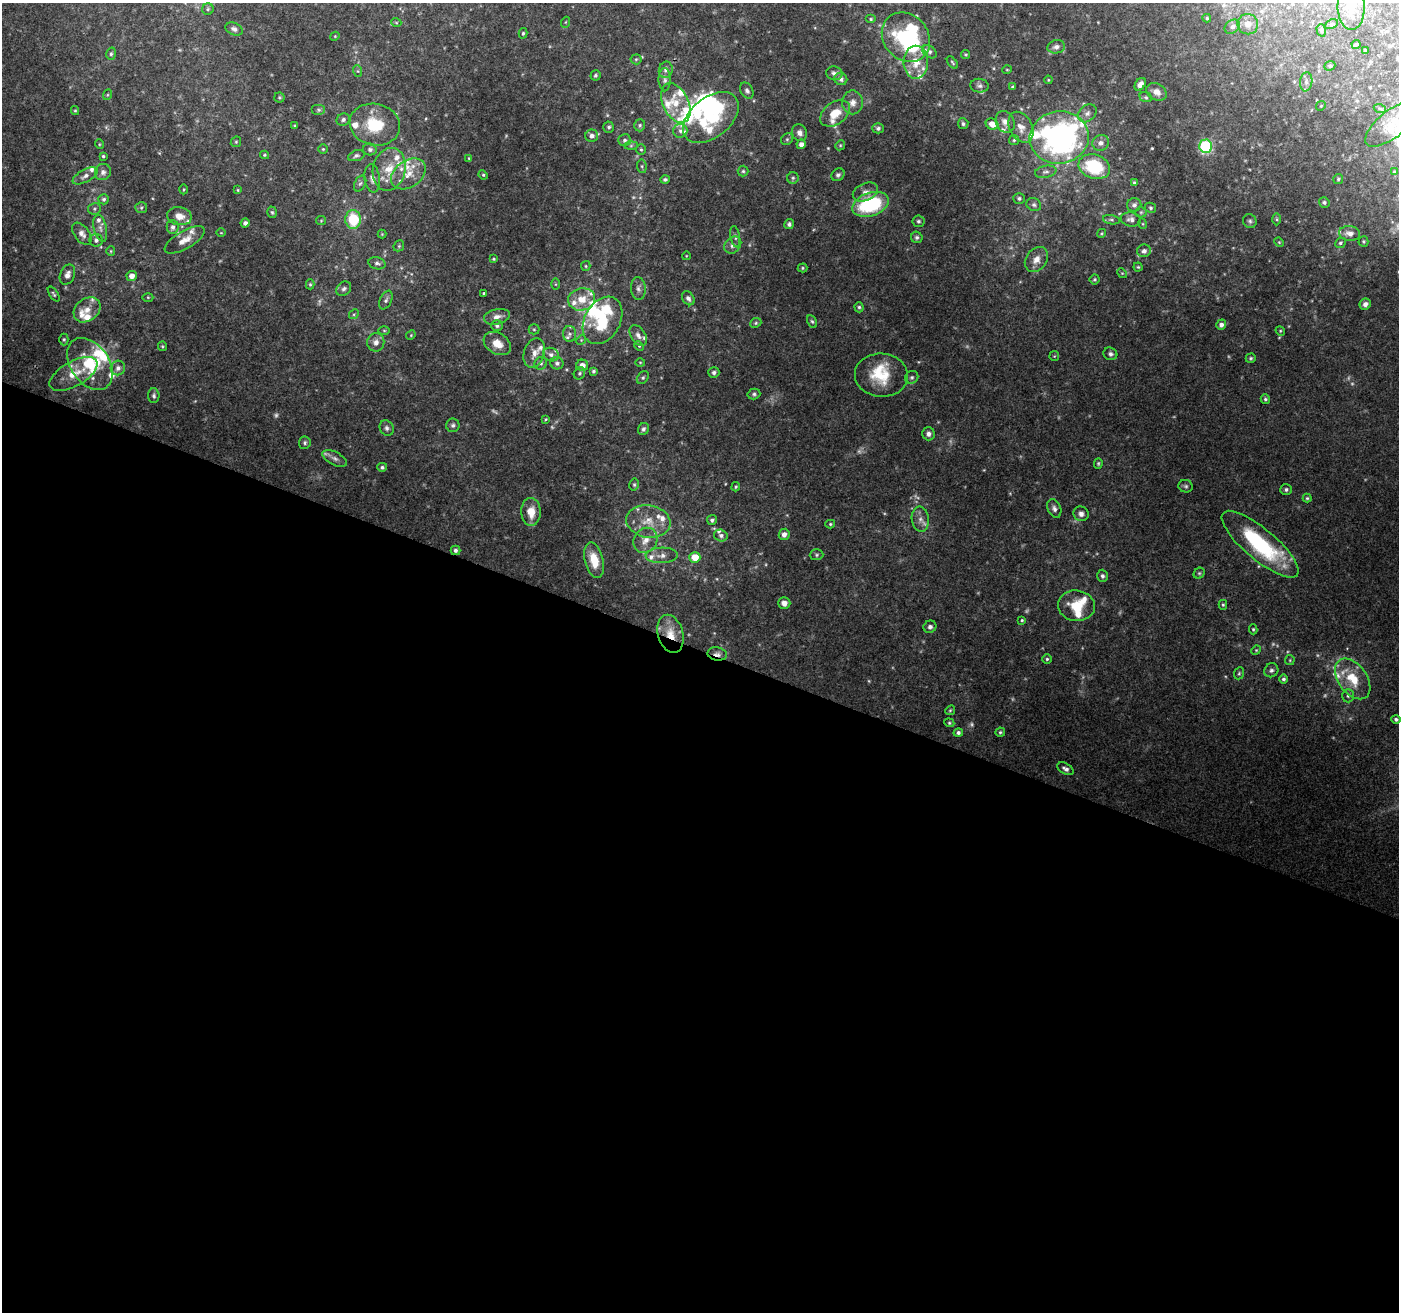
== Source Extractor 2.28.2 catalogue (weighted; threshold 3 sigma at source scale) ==
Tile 14 of 4 x 4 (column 2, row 4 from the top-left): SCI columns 1410-2806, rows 276-1585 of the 5600 x 5726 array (HDU 1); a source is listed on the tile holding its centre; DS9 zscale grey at full resolution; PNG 1401 x 1314 px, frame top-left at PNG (2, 3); each listed source drawn as its Kron ellipse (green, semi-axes under 4 px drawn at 4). Shown black and unused: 51% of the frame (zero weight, under 3 of 4 exposures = <1% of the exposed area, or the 3 px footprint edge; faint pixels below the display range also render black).
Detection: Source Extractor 2.28.2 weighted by HDU 2 'WHT'; one run over the whole footprint, this tile lists its part. Background 0.128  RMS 0.006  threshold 0.027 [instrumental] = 3 sigma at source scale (4.5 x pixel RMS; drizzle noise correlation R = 1.50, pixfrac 1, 0.0396/0.0396 arcsec/px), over >= 5 px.
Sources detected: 340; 21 too faint to see at this stretch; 6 inside a brighter object's white glare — neither listed nor drawn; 53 inside a brighter listed object's ellipse — not listed separately; the other 260 listed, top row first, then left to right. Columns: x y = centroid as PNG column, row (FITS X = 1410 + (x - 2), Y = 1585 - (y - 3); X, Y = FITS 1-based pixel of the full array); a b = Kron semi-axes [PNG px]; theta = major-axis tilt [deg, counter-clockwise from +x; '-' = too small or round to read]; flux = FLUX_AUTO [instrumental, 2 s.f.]
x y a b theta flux
1351 6 23 13 -90 9.5
208 9 6 5 - 1.1
1207 18 4 3 - 0.81
871 19 5 4 - 0.93
396 22 5 3 - 0.54
566 22 5 3 - 0.56
1248 24 10 10 - 4.9
1332 24 7 4 26 0.89
1232 27 8 6 34 2.1
234 29 9 6 -23 2.2
1321 30 6 4 -73 0.92
523 33 5 4 - 0.92
335 36 5 3 - 0.53
906 37 26 22 -49 62
1356 44 4 3 - 1.2
1056 47 9 6 11 2.9
1365 51 3 3 - 0.79
930 52 8 5 -39 1.6
111 54 6 5 - 1.1
966 55 4 4 - 0.81
636 59 5 5 - 0.92
916 62 16 12 90 11
952 63 7 3 -50 0.82
1330 66 6 4 22 1
666 70 8 7 - 2.3
1007 70 5 3 - 0.55
358 71 6 4 -71 0.79
834 73 8 6 -10 2.1
595 75 5 5 - 1.1
841 79 6 6 - 2.5
665 80 12 6 -89 2.2
1048 80 4 3 - 0.57
1306 82 9 6 83 2.4
1140 84 7 5 54 2.8
979 86 9 7 -5 1.8
1012 87 3 3 - 0.78
747 91 8 6 -60 1.9
1157 92 11 8 -31 4.3
107 95 5 3 - 0.62
279 97 5 5 - 0.81
1146 97 6 5 - 1
852 102 12 10 90 4.2
676 103 21 13 -64 12
1321 106 5 4 - 0.71
1380 109 6 4 -19 0.77
75 110 4 4 - 0.68
319 110 7 5 0 1.1
835 113 17 11 37 11
1087 113 10 8 41 2.7
711 117 32 20 39 42
343 120 7 6 - 1.8
1005 122 11 9 -60 4.3
1393 123 33 13 38 14
963 124 5 5 - 1.4
992 124 6 5 - 5.4
375 125 25 21 -13 24
640 125 6 5 - 1.1
295 126 3 3 - 0.71
609 127 5 5 - 1.3
1021 127 16 11 -63 6.7
878 128 5 5 - 1.6
680 131 7 6 - 2
799 133 8 7 - 3
592 136 6 6 - 2.5
1059 137 29 26 8 200
787 139 6 5 - 1.2
625 140 6 5 - 1.5
1014 140 5 5 - 0.95
236 142 5 5 - 0.87
1101 143 8 7 - 3
99 144 5 3 - 0.51
801 144 5 4 - 3.3
840 145 5 4 - 0.73
631 146 7 4 1 1.1
1205 146 6 6 - 69
323 149 5 5 - 0.8
370 149 7 6 - 1.7
641 149 5 5 - 0.94
264 155 4 4 - 0.61
103 156 3 3 - 0.88
356 156 8 5 19 1.5
469 158 4 3 - 0.67
642 166 7 5 -84 1
1094 167 16 12 -19 36
389 169 21 16 77 15
743 171 5 5 - 1.1
103 172 8 8 - 2.6
1046 172 11 6 11 2.1
1394 172 4 4 - 0.68
408 174 19 13 35 10
483 175 5 4 - 0.76
838 175 7 6 - 1.5
85 176 14 6 28 3.2
372 178 14 7 -83 3.5
793 178 5 5 - 1.1
665 179 4 4 - 1.2
1338 179 5 5 - 0.86
360 183 8 5 61 1.4
1134 183 4 4 - 1.1
183 189 5 2 - 0.64
238 190 4 4 - 0.64
865 192 13 8 24 4
1019 198 6 5 - 1.3
104 199 5 5 - 1.3
1324 202 6 5 - 1.2
871 204 19 11 18 49
1034 205 7 6 - 1.6
1134 205 7 6 - 1.9
141 208 6 5 - 1.1
1151 208 6 5 - 1.1
94 209 6 5 - 1.2
272 212 6 4 -72 0.94
1141 212 5 5 - 0.9
179 216 12 9 -11 6
353 219 9 8 - 25
1131 219 10 7 -10 2.5
1277 219 6 4 -89 0.83
1111 220 8 4 -10 1
321 221 5 4 - 0.61
918 221 6 6 - 1.2
1250 221 7 6 - 1.4
245 223 4 4 - 2.1
789 224 5 4 - 1.5
1143 224 5 3 - 0.57
173 227 7 6 - 2.2
100 228 14 6 -76 3.1
221 233 4 3 - 0.45
1102 233 5 3 - 0.62
1350 233 10 7 -8 4.3
82 234 13 7 -52 3.6
382 234 4 4 - 0.58
735 237 11 4 -80 1.4
917 237 6 5 - 1.4
96 240 6 6 - 1.8
185 240 22 9 30 6.5
1363 241 5 5 - 0.98
1279 242 5 4 - 0.65
1340 243 5 5 - 1.1
733 245 9 7 45 2.7
399 246 6 5 - 0.85
111 251 5 4 - 0.7
1144 251 7 6 - 2.4
686 256 4 3 - 0.43
494 259 4 3 - 0.78
1036 259 14 10 53 5.7
377 263 9 6 -15 1.9
586 266 5 4 - 0.76
1138 267 4 4 - 0.75
803 268 5 4 - 0.78
1122 273 5 4 - 0.67
67 275 10 7 67 3.4
132 276 5 5 - 4.5
1095 279 5 5 - 0.84
310 284 5 4 - 0.8
556 284 5 4 - 0.61
638 288 11 7 -86 2.7
344 289 8 6 43 1.9
483 293 3 3 - 0.57
54 294 8 4 -56 1
148 297 5 3 - 0.65
688 298 7 5 -54 2.2
582 299 13 11 12 9.7
386 300 10 6 65 1.9
1365 304 6 5 - 2.9
859 307 5 4 - 1
87 310 14 11 38 6.9
354 314 5 4 - 0.81
497 317 13 7 12 3.7
603 320 25 18 61 28
812 321 7 4 -61 1.1
756 323 6 4 23 0.92
1221 325 5 4 - 2.8
497 326 6 5 - 1.3
534 329 5 5 - 0.85
384 330 6 4 -1 0.74
1280 331 5 4 - 0.69
569 334 8 6 -85 1.8
411 335 5 4 - 0.67
638 335 11 7 -57 3.2
64 339 6 4 -90 0.95
581 340 5 4 - 0.83
376 342 9 8 - 3.6
497 344 15 10 -31 8.2
162 346 5 4 - 0.75
639 346 5 4 - 0.73
534 353 15 10 72 5.2
1110 354 7 6 - 1.8
551 355 8 6 -21 2.5
1054 356 5 5 - 0.61
1251 358 5 4 - 0.98
640 362 5 3 - 0.56
541 363 6 6 - 1.5
557 363 6 6 - 1.6
90 364 29 19 -55 30
582 365 6 5 - 4.1
118 368 7 7 - 2.8
593 371 4 4 - 1.2
714 372 5 5 - 1.5
579 373 6 5 - 1.2
73 374 26 12 29 13
881 375 26 21 -4 22
912 377 7 6 - 1.4
643 378 7 5 49 1.2
754 394 6 5 - 1.3
154 396 7 5 -88 1.5
1265 399 5 4 - 1.1
546 419 4 3 - 0.58
453 425 7 6 - 1.6
387 428 8 6 -60 1.8
643 429 6 5 - 1.6
928 434 6 6 - 2.6
305 443 6 6 - 1.4
334 458 13 6 -26 3
1098 463 5 4 - 0.82
382 467 5 4 - 1.2
634 485 6 4 77 0.94
1186 486 7 6 - 1.3
736 487 5 3 - 0.77
1286 490 6 5 - 1.4
1307 498 4 4 - 0.82
1054 509 10 6 -66 2.2
531 512 14 9 -88 10
1081 514 8 7 - 2.8
920 519 13 8 -82 4.3
712 520 5 4 - 1.6
648 521 22 16 -9 13
830 524 5 4 - 0.85
784 534 6 5 - 2.7
721 535 7 6 - 2
645 540 13 11 53 6.4
1260 544 48 15 -40 64
455 550 5 5 - 1.4
662 555 16 8 2 4.6
817 555 7 5 2 1.2
695 557 5 5 - 9.5
594 560 18 9 -76 12
1199 573 6 5 - 0.96
1102 576 6 5 - 1.6
784 603 6 6 - 3.5
1223 605 5 4 - 0.87
1076 606 18 15 -6 16
1022 620 4 4 - 0.82
930 627 6 6 - 2
1253 629 5 4 - 0.83
671 634 19 12 -74 11
1256 650 5 4 - 0.68
717 654 10 6 -11 2.5
1047 659 4 4 - 1
1290 660 5 4 - 0.72
1271 670 7 6 - 1.7
1239 673 6 5 - 0.95
1283 679 4 4 - 1.5
1353 679 23 14 -54 18
1348 696 6 5 - 1.3
950 710 5 4 - 0.78
1396 719 5 4 - 1.4
949 723 5 4 - 0.78
1000 732 4 4 - 0.92
958 733 5 4 - 1.4
1065 769 9 5 -30 2.3
Overlapping masked pixels (flux is a lower limit): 2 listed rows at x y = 671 634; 717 654
Isophote crosses this tile's border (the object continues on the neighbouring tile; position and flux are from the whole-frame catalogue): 2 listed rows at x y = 1351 6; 1393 123